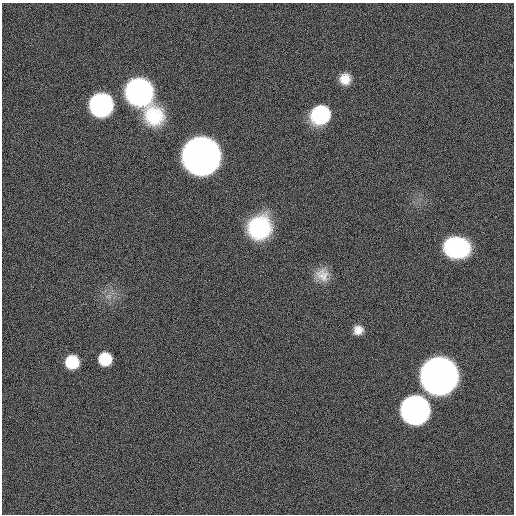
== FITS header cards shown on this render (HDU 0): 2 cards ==
NAXIS1  =                  512
NAXIS2  =                  512

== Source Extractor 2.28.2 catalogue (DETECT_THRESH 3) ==
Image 512 x 512 px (HDU 0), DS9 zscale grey, 1 PNG px = 1 image px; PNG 516 x 516 px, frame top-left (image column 1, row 512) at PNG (2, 3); no overlay
Background 8.11e-06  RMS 9.9e-04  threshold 0.00297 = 3 sigma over >= 5 px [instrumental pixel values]
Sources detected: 15; all 15 listed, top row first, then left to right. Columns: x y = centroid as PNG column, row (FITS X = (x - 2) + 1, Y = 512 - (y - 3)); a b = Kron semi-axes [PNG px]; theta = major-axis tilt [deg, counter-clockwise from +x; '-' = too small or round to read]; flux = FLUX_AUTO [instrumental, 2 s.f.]
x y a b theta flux
345 79 11 11 - 0.91
139 92 23 22 - 12
101 105 17 17 - 12
321 114 13 12 - 10
154 116 24 22 -45 3.2
201 156 24 24 - 56
259 227 24 22 54 5.2
456 247 21 16 -7 8
323 275 18 17 - 1
108 296 9 4 36 0.22
358 330 10 10 - 0.63
105 359 10 10 - 2.6
72 362 12 12 - 2.3
439 376 24 24 - 52
415 410 18 18 - 36